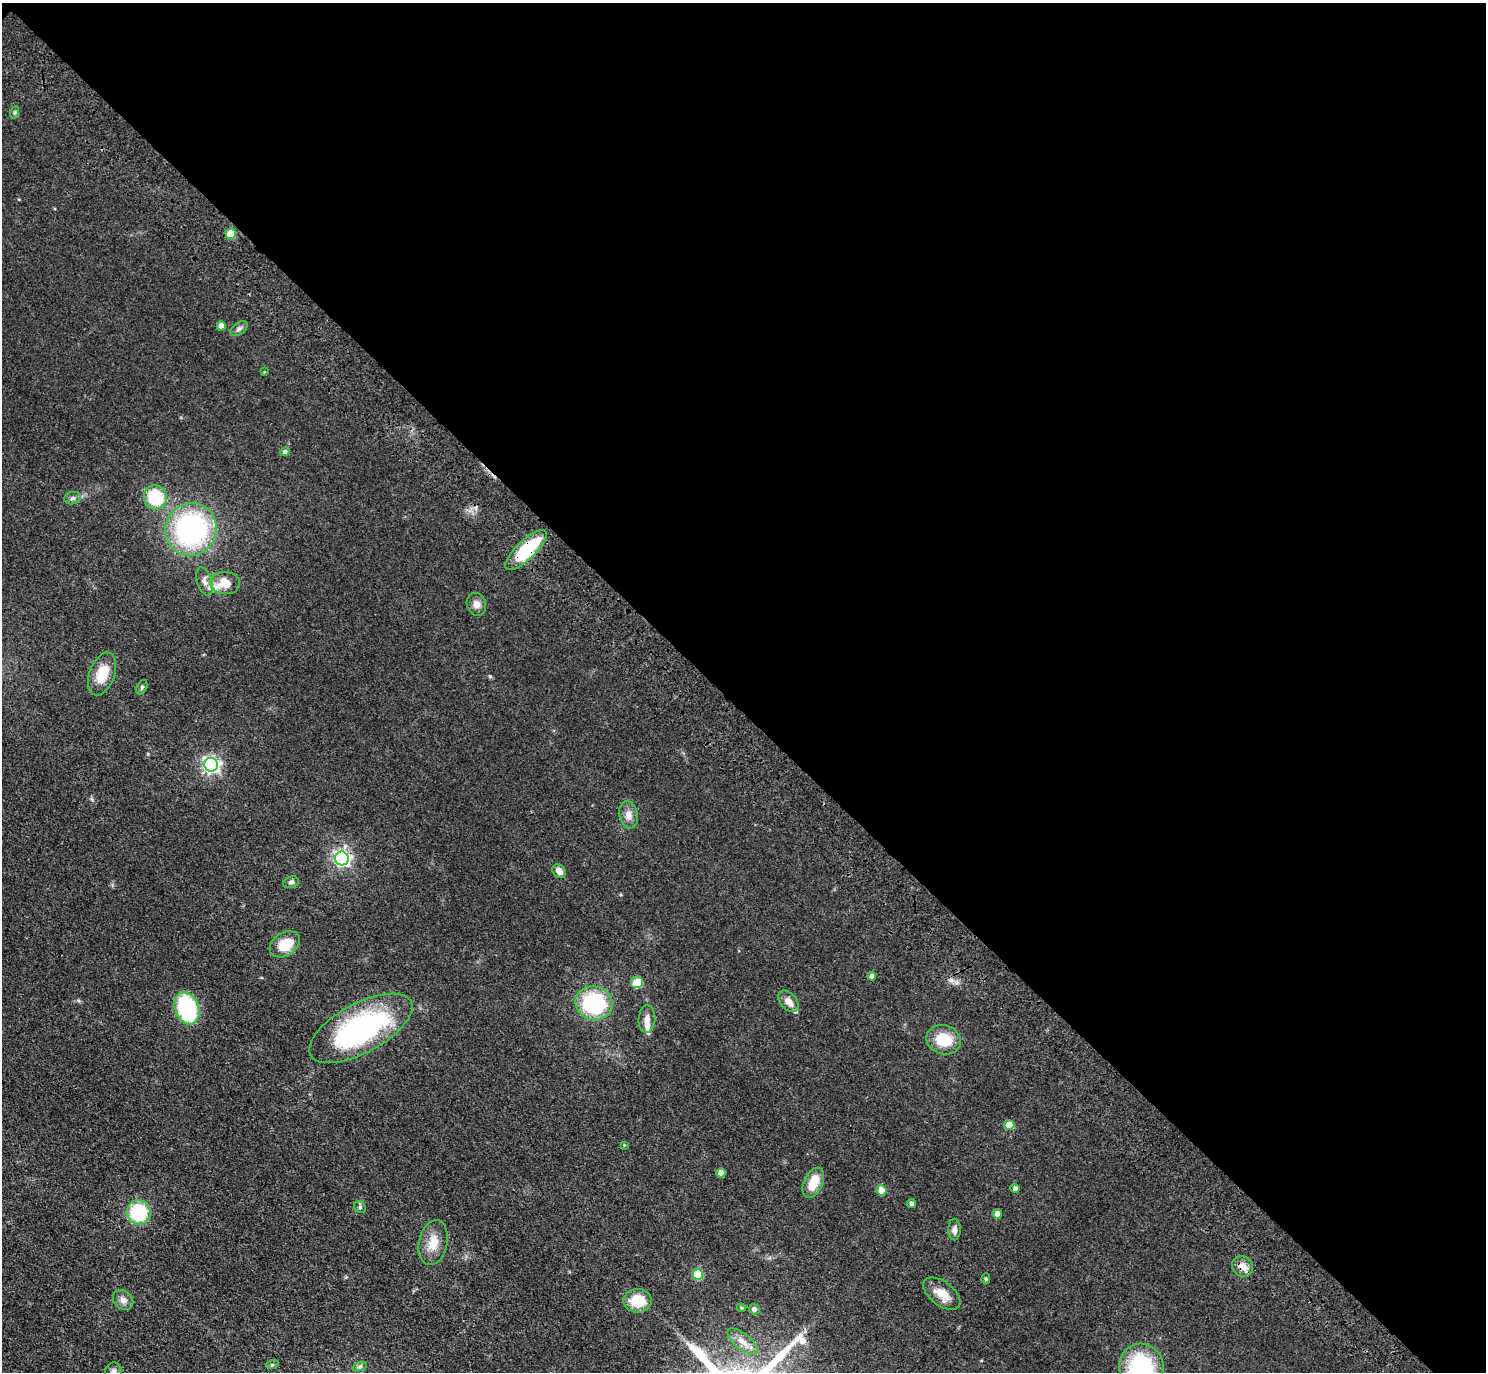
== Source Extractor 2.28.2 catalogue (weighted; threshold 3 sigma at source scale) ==
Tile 3 of 4 x 4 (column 3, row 1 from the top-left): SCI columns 3060-4543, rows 4500-5869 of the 6118 x 6118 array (HDU 1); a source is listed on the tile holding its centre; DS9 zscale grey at full resolution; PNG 1488 x 1374 px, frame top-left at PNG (2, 3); each listed source drawn as its Kron ellipse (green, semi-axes under 4 px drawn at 4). Shown black and unused: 52% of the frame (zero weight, under 3 of 4 exposures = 6% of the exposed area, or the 3 px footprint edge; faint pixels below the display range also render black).
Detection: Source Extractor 2.28.2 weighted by HDU 2 'WHT'; one run over the whole footprint, this tile lists its part. Background 0.0402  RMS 0.006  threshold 0.0268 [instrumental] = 3 sigma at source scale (4.5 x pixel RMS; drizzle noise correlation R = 1.50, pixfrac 1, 0.05/0.05 arcsec/px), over >= 5 px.
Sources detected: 57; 3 inside a brighter listed object's ellipse — not listed separately; the other 54 listed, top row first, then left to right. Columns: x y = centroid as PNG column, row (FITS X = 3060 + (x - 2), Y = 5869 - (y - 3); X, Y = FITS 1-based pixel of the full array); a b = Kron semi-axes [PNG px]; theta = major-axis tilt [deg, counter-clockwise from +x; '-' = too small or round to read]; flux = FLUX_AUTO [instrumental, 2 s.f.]
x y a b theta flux
15 112 6 4 71 0.91
231 234 5 5 - 13
221 326 4 4 - 5.2
239 329 10 5 36 1.8
264 372 3 3 - 0.86
285 452 4 4 - 1.7
155 497 12 11 - 28
73 498 8 6 16 1.6
191 529 26 25 - 110
526 550 27 9 43 36
205 581 15 7 -71 3.1
225 583 15 11 -3 8.9
476 604 11 9 -72 3.7
102 674 22 12 70 13
142 687 8 5 61 1.1
211 765 7 6 - 190
629 815 14 9 -78 4.3
342 858 7 7 - 160
559 871 8 6 -49 3.7
291 882 8 5 17 1.5
285 944 16 11 32 12
872 976 4 4 - 2.9
637 983 6 6 - 12
788 1001 12 8 -48 4.6
594 1003 19 16 -12 49
187 1008 17 12 -70 56
647 1019 14 8 86 4.6
361 1028 57 24 28 110
944 1040 17 14 -18 16
1009 1125 5 5 - 10
624 1145 4 4 - 0.57
721 1173 4 4 - 4.2
813 1183 16 9 65 11
1015 1188 4 4 - 2
882 1190 5 5 - 8.6
912 1204 4 4 - 1.5
360 1207 6 5 - 1
139 1212 12 12 - 36
997 1214 4 4 - 4.1
954 1229 11 6 90 2.5
433 1243 23 14 77 9.9
1243 1266 11 10 - 4.7
698 1274 5 5 - 23
986 1279 5 4 - 0.86
942 1294 22 11 -38 9
123 1300 11 9 -41 3.4
638 1301 14 11 0 15
741 1308 4 3 - 0.71
754 1309 5 5 - 2.3
742 1341 18 7 -39 5.6
272 1365 6 4 18 0.75
360 1367 7 3 19 1.1
1141 1367 23 22 - 51
113 1372 9 8 - 2.5
Overlapping masked pixels (flux is a lower limit): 2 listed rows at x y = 526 550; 1243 1266
Isophote crosses this tile's border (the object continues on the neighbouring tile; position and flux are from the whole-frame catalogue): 2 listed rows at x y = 1141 1367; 113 1372